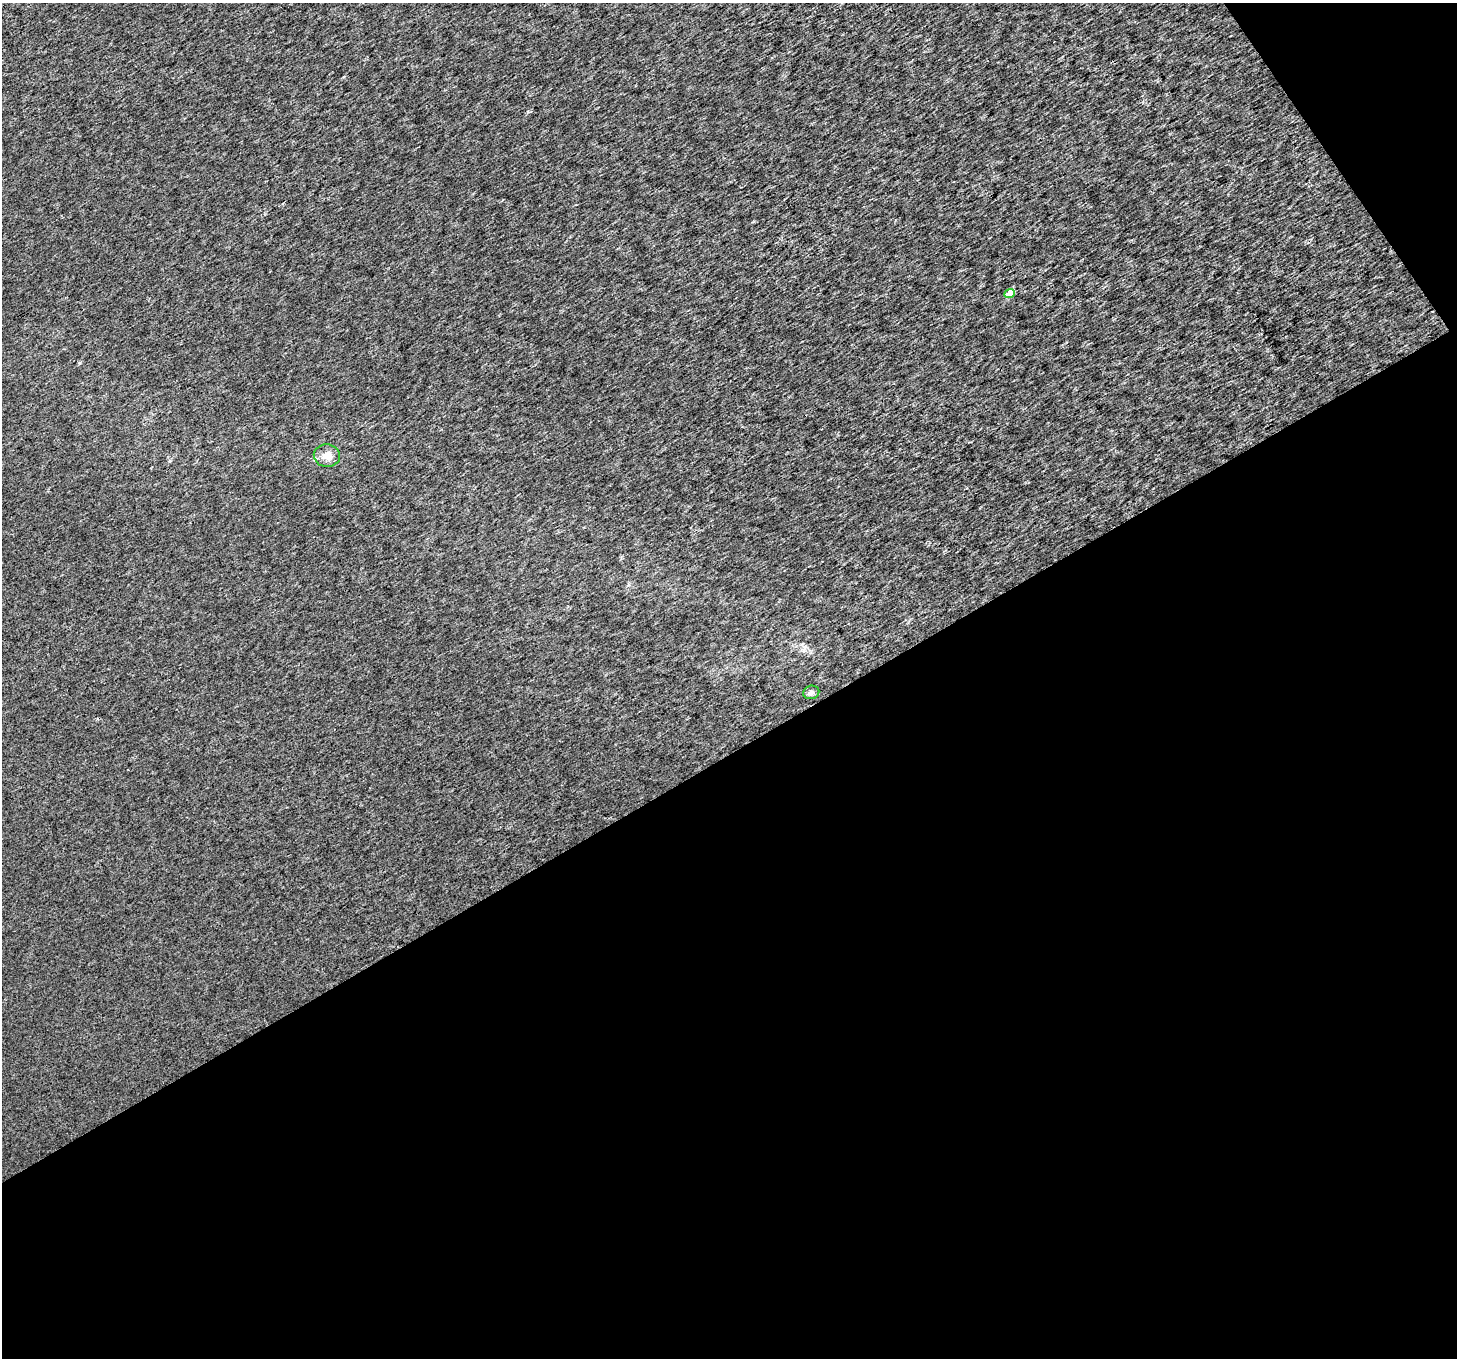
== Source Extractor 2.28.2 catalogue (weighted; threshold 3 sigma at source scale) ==
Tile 4 of 2 x 2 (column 2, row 2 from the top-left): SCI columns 1455-2909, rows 89-1444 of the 2912 x 2870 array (HDU 1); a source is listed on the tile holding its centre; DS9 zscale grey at full resolution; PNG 1459 x 1360 px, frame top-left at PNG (2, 3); each listed source drawn as its Kron ellipse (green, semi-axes under 4 px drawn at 4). Shown black and unused: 47% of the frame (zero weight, under 3 of 4 exposures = <1% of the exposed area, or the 3 px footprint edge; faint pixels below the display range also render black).
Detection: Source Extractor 2.28.2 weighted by HDU 2 'WHT'; one run over the whole footprint, this tile lists its part. Background 6.93e-04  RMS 0.0049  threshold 0.0219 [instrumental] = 3 sigma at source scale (4.5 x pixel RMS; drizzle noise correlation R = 1.50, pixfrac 1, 0.0396/0.0396 arcsec/px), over >= 5 px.
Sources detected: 3; all 3 listed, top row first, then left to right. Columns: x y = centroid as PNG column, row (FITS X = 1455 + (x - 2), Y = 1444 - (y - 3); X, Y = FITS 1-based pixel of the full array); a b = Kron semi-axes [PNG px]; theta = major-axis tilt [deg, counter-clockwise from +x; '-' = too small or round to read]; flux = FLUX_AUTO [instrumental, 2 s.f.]
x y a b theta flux
1010 294 5 4 - 8.8
327 456 13 11 -3 4.7
811 692 8 6 14 1.5